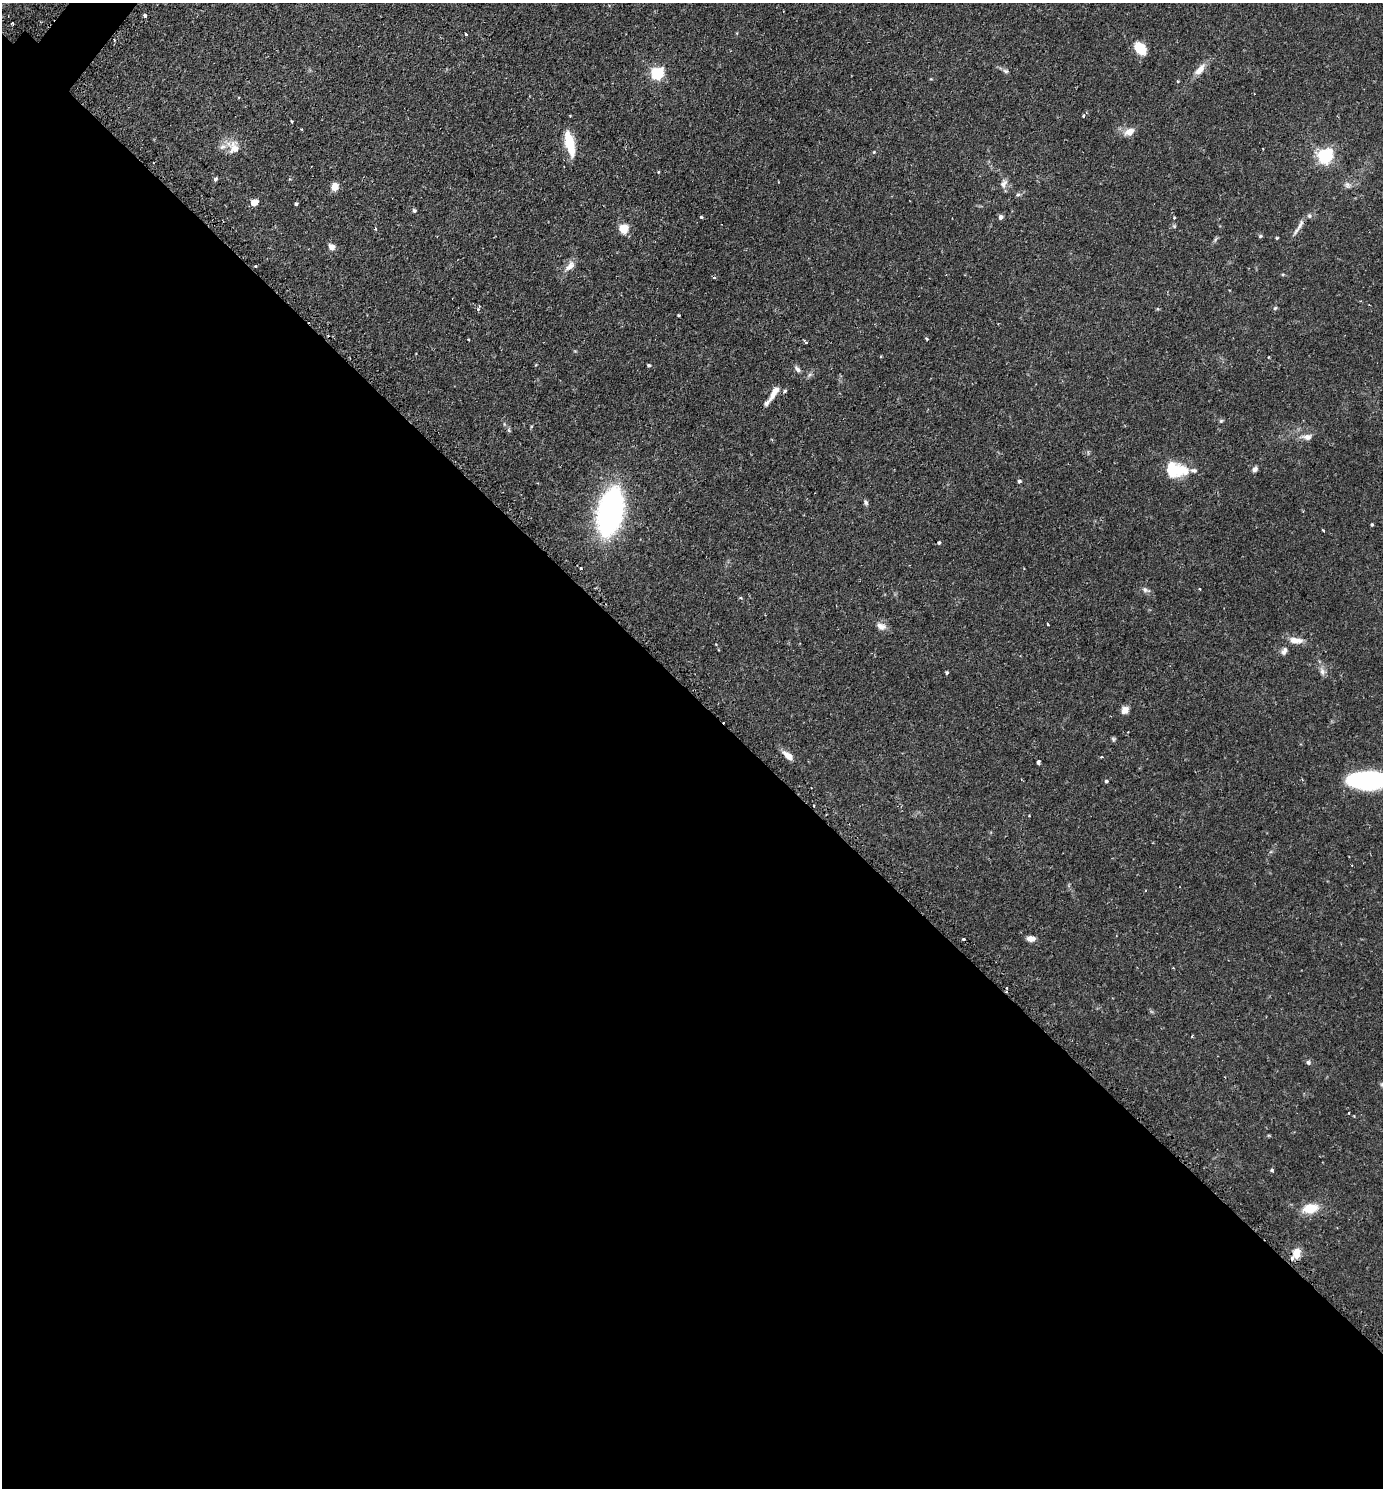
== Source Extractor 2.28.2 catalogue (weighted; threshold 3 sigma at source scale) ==
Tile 14 of 4 x 4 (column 2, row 4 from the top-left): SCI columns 1697-3077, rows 34-1519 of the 6013 x 6010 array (HDU 1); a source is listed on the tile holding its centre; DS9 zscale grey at full resolution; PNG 1385 x 1490 px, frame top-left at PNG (2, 3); no overlay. Shown black and unused: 54% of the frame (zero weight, under 2 of 3 exposures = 3% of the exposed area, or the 3 px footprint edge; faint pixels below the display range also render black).
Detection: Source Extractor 2.28.2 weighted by HDU 2 'WHT'; one run over the whole footprint, this tile lists its part. Background 0.106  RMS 0.0055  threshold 0.0245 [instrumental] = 3 sigma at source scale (4.5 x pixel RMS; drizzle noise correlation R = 1.50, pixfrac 1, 0.05/0.05 arcsec/px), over >= 5 px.
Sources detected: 97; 3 cosmic-ray / hot-pixel residue — not listed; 5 inside a brighter listed object's ellipse — not listed separately; the other 89 listed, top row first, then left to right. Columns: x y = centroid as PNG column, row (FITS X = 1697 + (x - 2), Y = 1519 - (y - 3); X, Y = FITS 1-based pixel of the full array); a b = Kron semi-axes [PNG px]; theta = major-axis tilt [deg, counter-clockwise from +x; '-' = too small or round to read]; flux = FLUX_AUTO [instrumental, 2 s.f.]
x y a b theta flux
145 15 4 3 - 2.2
12 24 3 2 - 0.77
466 34 4 3 - 2
114 40 3 3 - 0.77
1140 48 11 8 -51 14
1200 70 18 9 49 4.8
1006 71 7 5 -16 1.2
657 73 6 5 - 73
1178 81 4 3 - 0.83
570 115 3 2 - 0.52
1083 116 4 3 - 0.71
292 121 3 2 - 0.62
1130 132 13 8 27 4.5
570 143 27 8 -76 15
234 147 20 15 -60 8
1263 149 3 2 - 0.31
874 152 4 4 - 0.51
1325 156 6 6 - 130
658 172 3 3 - 0.44
215 179 5 4 - 1.1
1004 184 12 8 62 2.7
1347 185 10 7 -62 1.8
335 186 7 6 - 6
1018 195 6 4 2 0.84
254 202 5 5 - 9
296 204 4 3 - 0.78
414 211 5 5 - 0.88
1309 216 7 5 -47 1
701 217 4 3 - 0.82
1001 217 6 5 - 1.7
1174 218 4 3 - 0.43
1300 225 21 5 65 3
1174 226 6 4 -46 0.67
375 228 4 4 - 0.57
624 229 5 5 - 24
1260 236 5 5 - 0.71
1277 238 4 3 - 0.5
332 247 8 6 -47 3
255 266 3 2 - 0.71
570 266 17 9 48 4.1
713 277 3 3 - 0.97
478 308 8 3 71 1
1275 308 6 4 44 0.66
678 315 3 3 - 0.76
927 339 3 3 - 0.75
468 340 3 3 - 0.79
806 342 4 3 - 1
648 365 4 4 - 0.82
797 369 10 5 -53 1.7
785 391 5 4 - 0.92
773 395 15 7 57 3.5
1221 421 6 5 - 0.79
509 430 6 4 -71 0.81
1307 437 13 8 -1 3.2
1255 469 7 6 - 1.7
1175 471 25 15 16 15
1019 481 4 4 - 0.99
866 502 8 5 -65 1.1
610 512 36 17 78 170
1372 525 3 3 - 0.65
1323 530 4 2 - 0.48
939 542 3 3 - 1.4
580 568 3 3 - 1.4
1200 589 3 3 - 0.53
1145 590 11 6 -22 1.8
741 598 4 3 - 0.67
1048 624 3 2 - 0.87
881 626 14 8 -19 3.2
1296 640 19 8 -6 5
1284 651 11 7 57 2.2
1322 671 11 7 -68 2.4
946 673 4 4 - 0.81
1125 710 8 7 - 3.6
1128 732 2 2 - 0.31
1113 739 7 5 -61 0.81
788 755 14 7 -38 4.5
1102 757 4 3 - 0.61
1038 762 4 3 - 2.7
1369 780 44 17 -2 64
1106 781 4 3 - 0.83
814 806 2 2 - 0.65
1031 939 9 6 -1 3.6
1007 988 4 3 - 0.61
1192 1036 4 2 - 0.43
1308 1062 6 5 - 1.1
1348 1113 2 2 - 0.56
1272 1170 4 4 - 0.74
1310 1209 14 9 10 12
1296 1253 10 8 83 6.5
Overlapping masked pixels (flux is a lower limit): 1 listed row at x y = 814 806
Isophote crosses this tile's border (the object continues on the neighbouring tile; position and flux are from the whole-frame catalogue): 1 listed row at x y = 1369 780